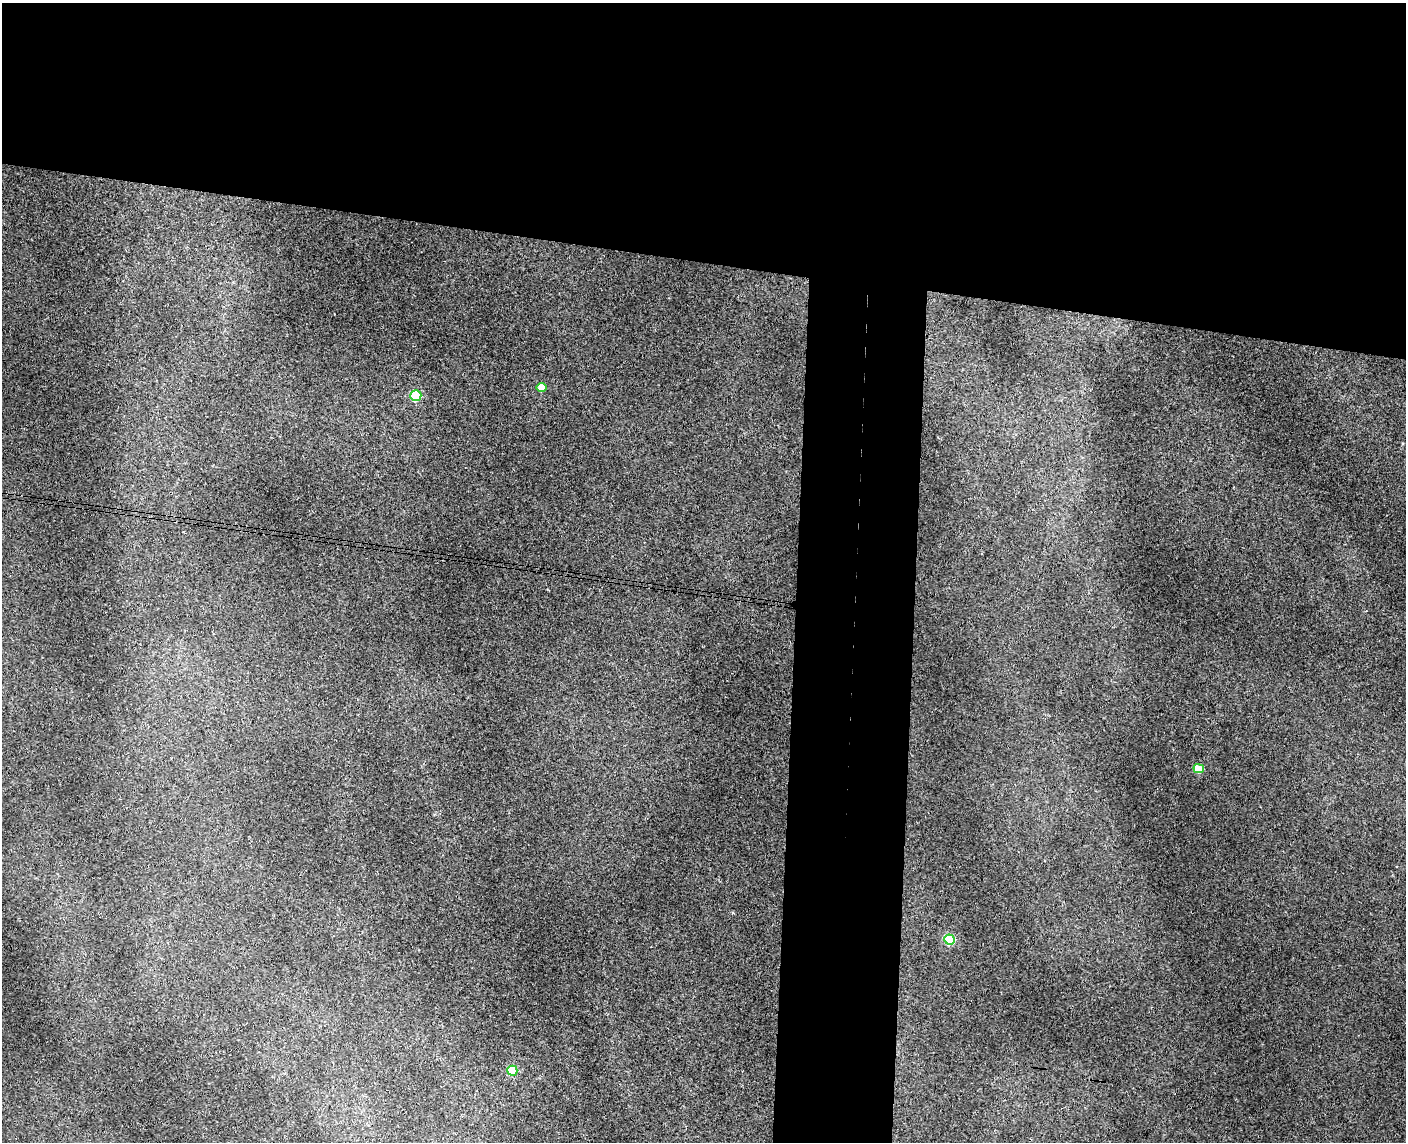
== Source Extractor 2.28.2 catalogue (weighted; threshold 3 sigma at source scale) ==
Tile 2 of 3 x 4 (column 2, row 1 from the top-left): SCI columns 1569-2972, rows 3431-4570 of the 4652 x 4579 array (HDU 1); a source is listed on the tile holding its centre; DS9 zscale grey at full resolution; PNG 1408 x 1144 px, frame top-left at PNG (2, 3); each listed source drawn as its Kron ellipse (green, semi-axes under 4 px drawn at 4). Shown black and unused: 29% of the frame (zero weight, under 3 of 4 exposures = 6% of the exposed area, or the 3 px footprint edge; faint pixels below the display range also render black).
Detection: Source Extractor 2.28.2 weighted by HDU 2 'WHT'; one run over the whole footprint, this tile lists its part. Background 0.00928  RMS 0.0036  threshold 0.0163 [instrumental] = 3 sigma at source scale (4.5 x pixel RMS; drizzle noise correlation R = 1.50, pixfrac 1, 0.05/0.05 arcsec/px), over >= 5 px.
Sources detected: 5; all 5 listed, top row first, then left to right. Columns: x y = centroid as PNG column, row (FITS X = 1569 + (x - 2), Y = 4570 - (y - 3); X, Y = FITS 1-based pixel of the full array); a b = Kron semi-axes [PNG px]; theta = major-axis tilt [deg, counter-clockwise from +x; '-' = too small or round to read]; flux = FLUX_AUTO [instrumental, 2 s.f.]
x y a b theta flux
541 387 5 4 - 6.6
416 395 5 5 - 25
1199 769 5 4 - 10
950 939 5 5 - 30
512 1071 5 5 - 18